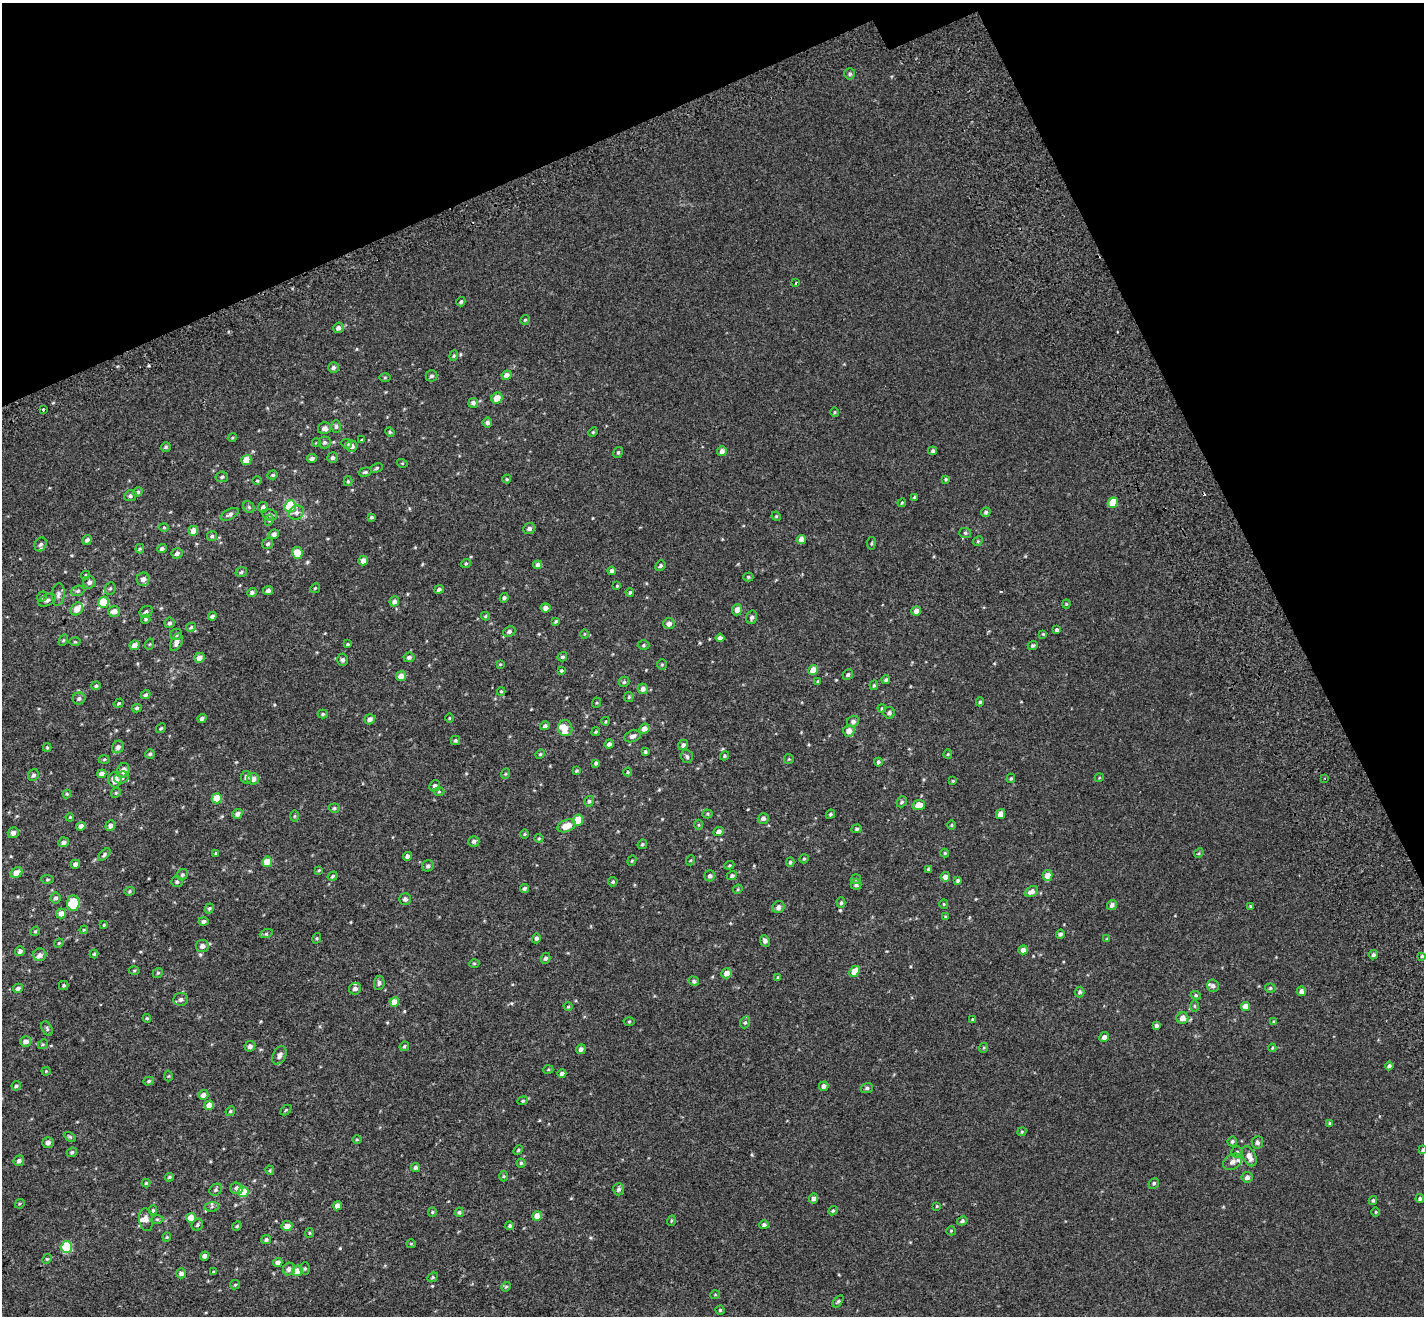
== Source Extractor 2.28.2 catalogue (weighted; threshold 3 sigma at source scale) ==
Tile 3 of 4 x 4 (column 3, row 1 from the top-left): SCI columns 2946-4367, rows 4187-5500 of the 5889 x 5690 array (HDU 1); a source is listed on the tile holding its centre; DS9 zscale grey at full resolution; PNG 1426 x 1318 px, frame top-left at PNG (2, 3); each listed source drawn as its Kron ellipse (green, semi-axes under 4 px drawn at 4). Shown black and unused: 21% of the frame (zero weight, under 2 of 3 exposures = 6% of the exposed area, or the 3 px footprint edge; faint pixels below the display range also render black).
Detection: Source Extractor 2.28.2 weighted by HDU 2 'WHT'; one run over the whole footprint, this tile lists its part. Background 0.00116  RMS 0.0065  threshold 0.0294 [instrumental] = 3 sigma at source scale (4.5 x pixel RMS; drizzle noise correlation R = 1.50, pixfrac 1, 0.0396/0.0396 arcsec/px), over >= 5 px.
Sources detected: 417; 1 cosmic-ray / hot-pixel residue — neither listed nor drawn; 10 inside a brighter listed object's ellipse — not listed separately; the other 406 listed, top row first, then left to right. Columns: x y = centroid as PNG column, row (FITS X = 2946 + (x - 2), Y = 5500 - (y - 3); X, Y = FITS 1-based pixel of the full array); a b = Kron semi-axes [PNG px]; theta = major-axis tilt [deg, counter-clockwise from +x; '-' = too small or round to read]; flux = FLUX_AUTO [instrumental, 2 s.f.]
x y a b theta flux
850 74 5 5 - 1.2
796 283 4 3 - 0.69
461 302 5 4 - 0.83
525 320 5 4 - 0.71
338 328 5 5 - 2.3
454 356 5 4 - 0.86
333 368 5 5 - 1.5
506 375 5 4 - 2.6
431 376 6 5 - 1.3
385 378 5 3 - 0.62
497 398 6 5 - 6
473 403 5 5 - 1.7
43 410 3 3 - 1.3
835 412 5 3 - 0.63
487 422 5 5 - 2
336 426 6 5 - 1.1
324 428 6 6 - 2.6
390 432 5 4 - 0.71
593 432 5 4 - 0.6
232 438 4 3 - 0.57
362 440 4 3 - 0.58
325 442 6 6 - 1.4
316 443 4 2 - 0.45
347 444 5 4 - 1.4
352 446 5 5 - 2
166 447 5 4 - 1
722 451 5 5 - 2.7
933 451 4 4 - 1.2
618 452 6 5 - 0.98
312 458 5 4 - 1.7
333 458 5 5 - 1.4
246 460 5 5 - 11
402 463 5 3 - 0.53
377 468 6 4 28 0.95
365 472 6 4 15 0.93
273 475 5 4 - 0.83
222 477 6 5 - 1.1
507 479 4 4 - 0.58
946 479 4 3 - 0.69
257 481 4 3 - 0.53
348 481 5 4 - 0.81
138 492 5 4 - 1.1
130 496 6 5 - 1.3
914 497 3 3 - 0.82
902 503 4 4 - 0.62
1113 503 5 5 - 15
290 506 6 5 - 48
249 507 6 5 - 0.96
263 507 5 5 - 1.9
296 512 8 7 - 2.6
986 512 5 4 - 1.2
230 514 10 5 28 1.6
270 515 7 5 -13 1.5
776 516 5 3 - 0.53
371 517 3 3 - 0.91
269 520 6 4 61 0.79
164 527 4 4 - 0.6
529 528 6 5 - 2
193 531 5 5 - 5
965 533 6 5 - 0.96
274 534 5 4 - 1.6
212 536 5 5 - 0.99
87 540 5 4 - 1.9
801 540 5 4 - 4.3
978 541 5 4 - 0.69
871 543 6 3 81 0.65
41 544 7 5 62 1.3
268 544 6 5 - 1.2
140 549 5 4 - 0.81
162 549 5 4 - 1.4
177 553 6 5 - 2.1
297 553 6 5 - 12
363 561 5 4 - 3.3
466 563 5 3 - 0.57
538 565 4 4 - 2.4
660 566 5 4 - 1.1
612 571 4 4 - 1.7
241 572 6 4 19 1.1
85 575 5 4 - 0.71
748 577 5 4 - 0.79
143 579 6 6 - 3.4
89 582 6 6 - 2.1
617 586 4 3 - 0.59
110 588 6 5 - 0.93
315 588 5 4 - 0.77
439 589 5 4 - 1.5
268 590 5 4 - 1.8
78 591 7 5 21 1.2
630 592 4 3 - 0.82
252 593 5 4 - 1.4
58 595 11 6 84 2.2
42 597 5 4 - 0.86
504 598 4 4 - 1.3
47 600 9 5 27 1.7
394 601 5 4 - 2
103 602 6 5 - 17
1066 604 4 4 - 0.64
545 608 5 4 - 2.8
77 609 7 5 50 5.1
737 610 6 5 - 3.1
114 611 6 5 - 3.5
916 611 5 4 - 3.7
146 612 7 5 32 1.6
212 616 4 4 - 1.7
486 616 4 4 - 0.71
752 617 7 5 74 1.5
146 619 5 4 - 0.87
556 621 4 3 - 0.84
169 623 5 5 - 1.1
669 624 6 5 - 3.1
191 627 5 3 - 0.76
1057 629 4 3 - 3.7
509 631 6 5 - 1.7
584 634 4 3 - 0.49
1043 634 4 4 - 0.55
176 635 6 5 - 1.3
720 638 4 4 - 2.1
63 640 6 4 59 0.66
75 642 5 3 - 0.64
176 642 9 5 65 2.6
150 644 5 3 - 0.59
348 644 4 4 - 0.67
134 645 5 4 - 3.7
643 645 6 4 2 0.91
1033 645 5 4 - 1
409 657 5 4 - 1.5
562 657 5 4 - 1
199 658 5 5 - 4.1
342 660 6 5 - 1.5
500 664 4 3 - 0.53
662 664 5 4 - 0.82
813 670 5 4 - 6
561 671 4 4 - 0.77
848 675 5 5 - 1.2
401 676 5 5 - 4.6
886 680 4 4 - 1.1
818 681 3 3 - 0.84
624 682 5 5 - 0.91
874 685 5 4 - 0.86
96 686 5 4 - 0.96
643 689 5 5 - 2.3
501 691 4 4 - 0.65
146 695 5 4 - 1
629 697 5 5 - 0.72
79 699 6 6 - 1.4
980 702 4 4 - 0.93
119 703 5 4 - 0.78
596 703 5 3 - 0.57
137 708 5 4 - 0.93
882 708 4 3 - 0.59
889 713 6 6 - 1.7
323 714 5 4 - 0.9
202 718 5 4 - 1.3
449 718 4 3 - 0.5
370 719 5 5 - 2.6
606 721 4 3 - 0.52
853 721 6 5 - 1.9
545 726 5 4 - 1.3
161 728 5 4 - 0.86
565 728 8 7 - 2.9
644 729 5 4 - 3.3
849 731 6 5 - 4.6
596 732 4 3 - 0.78
632 736 8 5 20 2.2
455 740 5 4 - 0.99
609 744 4 4 - 1.9
683 745 5 4 - 1.6
47 747 4 4 - 0.59
118 747 7 5 52 2.2
645 752 4 3 - 0.92
150 754 5 4 - 0.94
540 754 5 4 - 0.76
948 754 5 4 - 0.63
687 756 7 5 -73 1.4
724 756 5 4 - 0.78
104 759 5 3 - 0.6
789 759 5 4 - 0.64
878 762 4 3 - 1.2
596 763 4 3 - 1.3
123 770 7 6 - 3.6
576 770 4 4 - 0.76
628 772 4 4 - 0.72
102 774 4 4 - 3.1
505 774 5 3 - 0.65
33 775 6 5 - 1.5
246 777 6 5 - 1.5
122 778 7 6 - 1.9
1011 778 5 3 - 0.8
1099 778 5 3 - 0.58
1325 778 3 2 - 0.51
253 779 6 5 - 3.3
115 780 7 6 - 5.8
953 781 4 3 - 0.61
435 786 5 5 - 1.8
439 792 5 3 - 0.61
116 793 5 4 - 0.75
67 794 4 4 - 0.66
217 798 5 5 - 12
589 801 5 4 - 1.1
902 802 6 5 - 1.1
919 805 6 5 - 8
334 808 5 4 - 0.82
237 814 5 4 - 2
708 814 5 4 - 0.7
830 814 5 3 - 0.92
1001 814 5 4 - 4.3
295 816 6 4 89 0.66
70 817 4 3 - 0.58
763 818 5 5 - 2.3
578 820 5 5 - 12
699 825 5 3 - 0.56
952 825 5 3 - 0.56
81 826 5 4 - 3.2
110 826 5 5 - 2.3
567 826 9 6 21 7.9
856 829 5 4 - 0.9
719 831 5 4 - 2.3
13 833 6 5 - 2.6
524 834 5 3 - 0.53
539 838 4 4 - 0.61
474 841 6 5 - 1.5
63 842 5 5 - 1.9
642 844 5 4 - 0.8
216 853 4 3 - 0.76
945 853 4 4 - 0.6
1199 853 5 4 - 0.72
104 854 7 4 44 1.1
407 856 4 4 - 1.9
804 859 5 4 - 0.77
691 860 5 3 - 0.55
632 861 5 4 - 0.74
267 862 5 5 - 8.4
790 862 5 4 - 0.97
75 864 4 4 - 2
729 865 5 4 - 0.7
428 866 6 5 - 1.5
929 869 3 3 - 1.2
319 870 4 4 - 0.65
16 873 6 5 - 6.2
182 875 6 5 - 1
1048 875 5 5 - 4.8
333 876 5 4 - 1
710 876 5 5 - 1.7
732 876 5 4 - 1.3
945 877 5 4 - 4
47 879 6 4 -5 0.78
856 879 5 5 - 0.86
958 880 4 3 - 0.96
177 882 6 5 - 1
613 882 4 4 - 0.91
856 885 5 5 - 1.4
524 888 5 4 - 1.1
738 889 5 4 - 0.61
130 891 5 4 - 0.86
1031 891 7 5 25 3.3
56 898 5 5 - 1.3
405 899 6 6 - 1.6
73 903 7 6 - 27
841 903 5 4 - 0.78
944 904 4 4 - 0.62
1112 905 5 5 - 1.9
1250 906 4 3 - 0.61
778 907 6 5 - 2.3
209 909 5 4 - 0.97
61 913 5 5 - 3.8
945 917 4 3 - 0.54
203 921 5 4 - 1.7
104 925 3 3 - 0.6
84 930 4 3 - 0.61
35 931 5 4 - 0.74
266 934 6 4 19 0.92
1060 934 4 4 - 1.4
317 938 5 3 - 0.63
536 938 5 4 - 1.5
1107 939 4 4 - 0.68
765 941 6 5 - 1.5
59 943 5 3 - 0.56
202 946 6 6 - 2.5
1023 950 5 4 - 2.8
20 951 5 4 - 1.4
94 954 4 4 - 0.65
40 955 6 6 - 1.7
1373 955 5 4 - 1.3
1422 956 4 4 - 0.79
545 958 5 4 - 1.3
474 963 5 3 - 0.57
134 970 5 3 - 0.59
855 971 6 4 48 6.6
158 973 5 4 - 0.81
727 973 5 5 - 5.2
778 977 4 3 - 0.62
694 981 5 4 - 1.1
379 983 7 5 82 1.5
64 985 5 4 - 0.73
1213 986 6 6 - 1.9
18 988 5 4 - 1.5
1270 988 5 4 - 0.88
355 989 6 6 - 2.1
1301 991 5 4 - 2.9
1080 992 5 4 - 1.3
1196 995 5 4 - 0.86
181 999 7 6 - 2
394 1002 5 4 - 7.8
1194 1006 6 4 -89 0.69
1245 1006 4 4 - 5.6
568 1007 4 3 - 0.53
147 1018 4 3 - 0.58
1182 1018 6 6 - 4.2
973 1019 3 3 - 0.71
629 1021 5 3 - 0.61
745 1022 6 5 - 0.95
1274 1022 4 4 - 0.76
1156 1026 4 4 - 1.4
47 1029 8 5 -65 1.1
1104 1037 5 4 - 2.3
26 1042 5 5 - 2.8
43 1044 5 4 - 0.73
250 1046 5 5 - 2.1
404 1046 5 4 - 0.9
983 1048 5 3 - 0.63
1272 1048 4 4 - 0.54
581 1049 5 4 - 2
279 1055 10 6 62 2.3
1389 1066 4 4 - 1.3
548 1070 5 3 - 0.68
46 1071 4 4 - 0.6
562 1073 4 4 - 1.7
169 1076 5 3 - 0.54
149 1081 5 4 - 0.91
16 1086 5 4 - 1.1
824 1086 5 4 - 2.3
867 1088 6 5 - 1.3
203 1095 5 4 - 2.6
523 1101 5 4 - 0.79
209 1105 5 4 - 3.7
286 1110 6 4 44 0.74
230 1111 5 4 - 0.8
1330 1123 4 4 - 0.63
1022 1132 4 4 - 0.6
70 1137 6 4 -30 0.81
357 1140 5 3 - 0.64
1232 1141 5 4 - 0.96
1257 1142 6 5 - 1.7
48 1143 6 5 - 2.2
518 1150 5 4 - 0.82
1423 1150 4 3 - 0.91
72 1152 5 4 - 1.1
1237 1152 5 5 - 1.1
1249 1156 11 6 -63 4.3
19 1161 5 5 - 2
1233 1162 10 7 30 3
521 1163 4 4 - 0.91
415 1167 4 4 - 1.3
270 1170 5 4 - 0.67
504 1176 5 3 - 0.6
169 1177 4 3 - 0.81
1247 1177 5 5 - 2.2
146 1183 4 4 - 0.77
1154 1183 5 5 - 1.1
237 1188 6 6 - 2.5
618 1189 6 5 - 1.5
216 1190 7 5 46 1.1
243 1192 5 5 - 14
1420 1198 4 4 - 1.1
814 1199 5 4 - 2
1373 1200 4 4 - 0.96
20 1204 5 3 - 0.7
337 1206 5 4 - 3.5
937 1206 4 3 - 0.46
212 1207 7 4 7 1.1
153 1210 4 4 - 0.72
833 1211 5 4 - 0.81
432 1212 5 4 - 0.73
459 1212 5 4 - 1
1376 1212 5 3 - 0.5
537 1216 5 4 - 6
191 1218 5 5 - 7.6
157 1219 6 4 -1 0.87
146 1220 11 7 -81 2.6
671 1221 5 3 - 0.55
962 1221 5 4 - 1.2
197 1225 6 5 - 1.1
764 1225 5 4 - 1.7
237 1226 5 4 - 0.68
287 1226 5 5 - 4.3
510 1226 4 4 - 0.98
951 1231 5 4 - 0.67
309 1233 5 4 - 0.69
167 1237 4 4 - 0.6
266 1239 5 4 - 1
411 1244 5 4 - 0.66
67 1247 6 5 - 36
205 1256 4 4 - 2.4
47 1259 5 4 - 0.75
278 1263 5 4 - 2.6
305 1268 6 5 - 0.87
289 1269 6 6 - 2.1
297 1271 5 5 - 7.7
214 1272 4 3 - 0.74
181 1273 5 5 - 2.3
433 1277 5 4 - 0.73
235 1285 5 4 - 0.72
506 1287 5 4 - 0.69
715 1295 5 3 - 0.49
838 1301 7 4 54 0.88
720 1310 4 4 - 0.76
Isophote crosses this tile's border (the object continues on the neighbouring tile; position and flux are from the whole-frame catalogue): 1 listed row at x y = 1423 1150